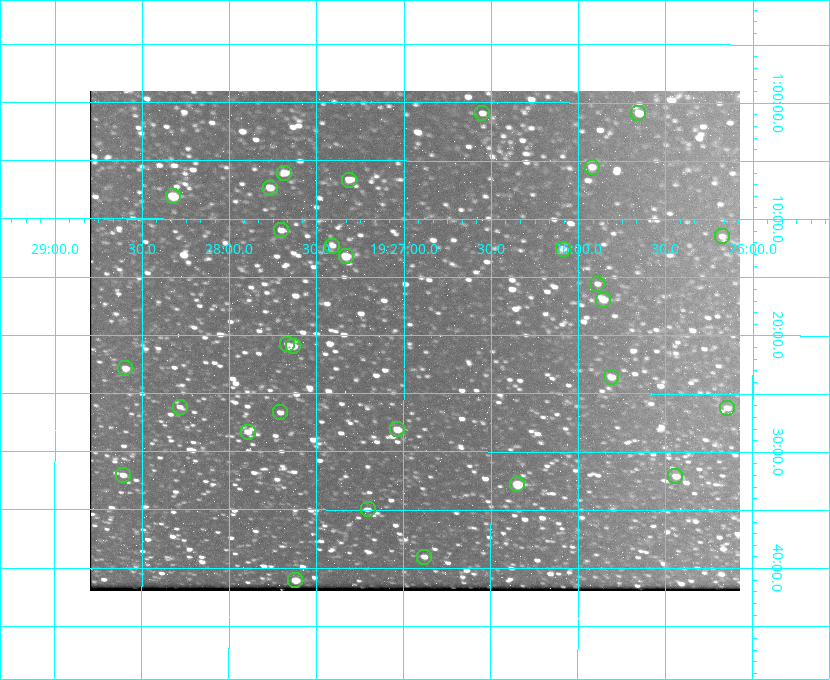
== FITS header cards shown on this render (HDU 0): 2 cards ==
NAXIS1  =                  650 / Width of table row in bytes
NAXIS2  =                  500 / Number of rows in table

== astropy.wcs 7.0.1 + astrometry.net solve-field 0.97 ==
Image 650 x 500 px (HDU 0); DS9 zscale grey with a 90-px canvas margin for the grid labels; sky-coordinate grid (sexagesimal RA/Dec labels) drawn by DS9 from the SOLVED WCS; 29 Tycho-2 reference stars matched to detected sources circled (green)
Header WCS: none
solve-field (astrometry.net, Tycho-2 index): SOLVED blind (the file carries no WCS)
Solved WCS: RA---TAN-SIP/DEC--TAN-SIP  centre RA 19:26:56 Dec +01:20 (291.73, +1.34 deg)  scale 5.16 arcsec/px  FOV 55.9' x 43.0'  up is +180 deg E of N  parity flipped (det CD > 0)
(file carries no celestial WCS; the grid is the blind solution)
Tycho-2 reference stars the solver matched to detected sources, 29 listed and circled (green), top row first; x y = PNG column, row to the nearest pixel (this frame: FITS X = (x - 90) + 1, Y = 500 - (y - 91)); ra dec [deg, ICRS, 3 dp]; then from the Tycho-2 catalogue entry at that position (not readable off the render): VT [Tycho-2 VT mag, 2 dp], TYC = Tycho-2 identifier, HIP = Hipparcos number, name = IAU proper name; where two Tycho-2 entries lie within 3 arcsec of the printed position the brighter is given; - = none
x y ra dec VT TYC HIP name
482 113 291.638 +1.015 11.72 465-554-1 - -
638 113 291.414 +1.016 11.47 465-1456-1 - -
592 167 291.480 +1.092 11.69 465-523-1 - -
284 173 291.921 +1.101 10.89 465-1942-1 - -
349 180 291.829 +1.111 10.78 465-2030-1 - -
270 188 291.942 +1.122 10.76 465-1161-1 - -
173 196 292.081 +1.135 10.24 465-979-1 - -
281 230 291.926 +1.184 11.49 465-1994-1 - -
722 236 291.294 +1.191 12.55 465-657-1 - -
332 246 291.853 +1.206 11.17 465-1444-1 - -
563 249 291.522 +1.209 11.81 465-867-1 - -
346 256 291.833 +1.221 9.77 465-1968-1 - -
597 284 291.472 +1.260 11.72 465-772-1 - -
603 300 291.465 +1.282 11.06 465-140-1 - -
287 344 291.918 +1.346 12.72 465-661-1 - -
293 346 291.908 +1.350 10.94 465-1840-1 - -
125 368 292.148 +1.381 10.77 465-611-1 - -
611 377 291.453 +1.393 11.17 465-261-1 - -
180 407 292.071 +1.436 12.12 465-1311-1 - -
727 408 291.287 +1.437 11.86 465-1616-1 - -
280 412 291.927 +1.444 11.17 465-873-1 - -
397 429 291.759 +1.468 10.00 465-530-1 - -
248 432 291.973 +1.472 10.69 465-577-1 - -
123 475 292.152 +1.534 10.91 465-857-1 - -
675 476 291.360 +1.535 11.71 465-397-1 - -
517 484 291.587 +1.547 9.51 465-596-1 - -
368 509 291.801 +1.583 12.28 465-1290-1 - -
424 557 291.720 +1.651 11.47 465-675-1 - -
295 580 291.905 +1.685 9.70 465-808-1 - -